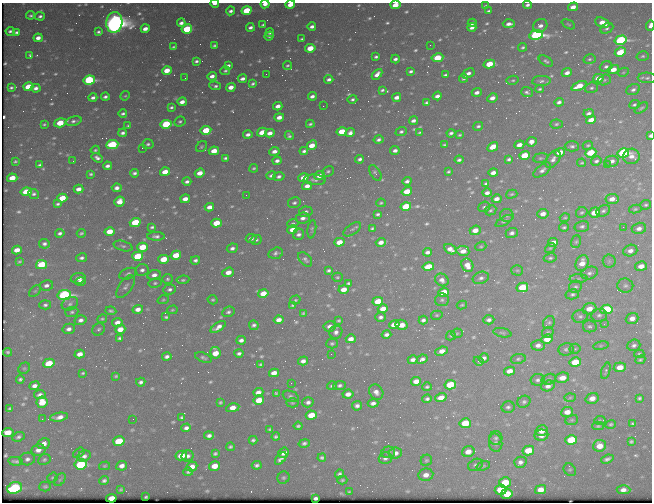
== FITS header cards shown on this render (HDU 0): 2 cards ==
NAXIS1  =                  650 / Width of table row in bytes
NAXIS2  =                  500 / Number of rows in table

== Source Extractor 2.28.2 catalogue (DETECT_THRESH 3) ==
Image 650 x 500 px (HDU 0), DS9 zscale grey, 1 PNG px = 1 image px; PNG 654 x 504 px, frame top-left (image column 1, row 500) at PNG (2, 3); each listed source drawn as its Kron ellipse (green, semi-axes under 4 px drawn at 4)
Background 434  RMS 2.1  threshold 6.33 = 3 sigma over >= 5 px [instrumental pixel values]
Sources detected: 683; of the 683, the 500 brightest by FLUX_AUTO listed and drawn (183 fainter detections omitted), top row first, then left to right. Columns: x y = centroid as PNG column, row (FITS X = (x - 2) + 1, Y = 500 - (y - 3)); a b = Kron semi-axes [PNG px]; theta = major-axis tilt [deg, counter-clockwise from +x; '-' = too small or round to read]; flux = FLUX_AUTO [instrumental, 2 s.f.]
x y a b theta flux
215 4 4 2 - 910
265 4 4 3 - 880
290 5 5 3 - 1600
395 5 5 4 - 2100
528 5 4 3 - 450
486 6 4 3 - 260
573 7 5 4 - 1200
246 10 5 4 - 7100
231 11 4 3 - 440
489 11 4 3 - 300
31 15 4 3 - 280
40 16 5 4 - 370
114 22 10 8 85 150000
602 22 7 4 -23 1700
181 23 4 3 - 570
472 23 4 3 - 540
509 24 6 3 1 770
568 24 7 4 -26 210
263 25 3 3 - 220
312 26 4 3 - 620
540 26 7 6 - 800
650 26 5 3 - 880
250 27 4 3 - 520
472 27 4 4 - 610
607 28 7 4 26 330
145 29 4 4 - 940
187 29 5 4 - 7200
10 31 4 3 - 380
17 32 4 3 - 320
98 32 4 3 - 310
270 33 5 3 - 280
536 35 7 5 8 41000
269 36 5 3 - 270
38 38 4 4 - 960
302 39 3 3 - 240
621 40 6 4 15 26000
214 45 4 3 - 240
430 45 2 2 - 300
173 47 3 3 - 200
523 47 4 3 - 270
310 48 5 4 - 3400
620 52 6 4 29 4100
30 55 3 3 - 220
643 56 6 4 14 280
376 57 4 3 - 290
437 58 6 4 10 5100
395 59 4 3 - 440
590 59 6 4 16 280
196 61 4 3 - 350
546 61 8 4 -31 340
489 64 6 4 14 4200
228 65 4 3 - 390
287 66 4 3 - 250
606 67 6 5 - 420
613 69 6 4 18 1700
167 70 5 4 - 2600
225 71 5 4 - 260
411 71 4 3 - 320
623 72 6 4 28 190
468 73 7 4 30 650
567 73 5 4 - 760
266 74 2 2 - 270
377 74 6 4 47 870
445 75 4 3 - 290
212 76 5 4 - 800
185 78 2 2 - 220
464 78 4 3 - 250
598 78 5 4 - 1800
647 78 9 5 -2 430
242 79 4 3 - 630
329 79 4 3 - 500
89 80 6 4 11 20000
513 80 6 4 11 250
604 80 7 5 16 280
541 81 9 5 4 440
253 84 4 3 - 300
215 86 6 3 -8 350
579 86 8 4 24 2700
28 87 5 4 - 4100
231 87 5 4 - 1400
11 88 4 3 - 260
36 88 5 4 - 610
591 88 7 5 18 330
540 89 4 3 - 240
382 90 4 3 - 280
633 90 7 5 24 480
477 92 5 3 - 690
527 92 6 5 - 380
125 96 5 4 - 190
312 96 4 3 - 610
437 96 4 3 - 690
93 97 4 3 - 490
105 97 4 3 - 400
397 97 4 3 - 840
492 98 5 4 - 930
352 99 5 4 - 320
182 102 5 4 - 930
559 102 5 4 - 510
426 103 4 3 - 280
634 105 5 4 - 280
278 106 4 4 - 870
323 106 2 2 - 220
171 107 4 3 - 290
641 108 7 3 37 230
589 113 5 4 - 490
123 114 4 3 - 340
279 117 5 4 - 1100
591 120 5 4 - 1800
74 121 8 4 13 430
413 121 4 3 - 560
180 122 6 5 - 320
60 123 6 4 17 4700
44 124 4 3 - 210
166 124 5 4 - 13000
310 124 4 3 - 250
556 124 6 4 4 270
128 126 3 2 - 190
478 126 5 4 - 290
206 130 5 4 - 4800
342 131 5 4 - 3300
262 132 5 4 - 2000
401 132 5 4 - 330
420 132 4 3 - 230
123 133 4 4 - 490
270 133 5 4 - 1100
350 133 5 4 - 630
451 133 4 3 - 370
248 134 4 3 - 590
459 135 3 3 - 200
289 136 5 3 - 300
650 136 3 3 - 360
378 140 5 3 - 430
531 142 5 4 - 1000
148 144 5 5 - 320
112 145 6 4 8 15000
312 145 5 4 - 2100
444 145 4 3 - 230
519 145 5 4 - 1200
588 145 5 4 - 220
572 146 7 5 1 410
201 147 6 5 - 240
493 147 6 4 32 1800
142 148 2 2 - 920
95 150 4 3 - 220
395 150 4 4 - 570
214 151 5 4 - 2400
274 151 5 4 - 820
304 151 4 3 - 370
560 152 5 4 - 2000
591 153 6 4 22 6000
623 153 6 4 15 24000
524 155 5 4 - 3800
631 156 8 7 - 960
97 158 6 4 -31 550
225 158 4 3 - 320
541 158 7 5 8 260
360 159 4 3 - 430
509 159 4 3 - 340
553 159 10 6 55 670
459 160 4 3 - 350
15 161 4 3 - 190
73 161 3 2 - 250
277 161 4 3 - 550
596 161 5 4 - 410
612 161 7 5 12 710
582 163 4 3 - 200
607 164 3 2 - 410
40 165 4 3 - 270
107 166 4 3 - 540
254 168 4 3 - 230
542 170 10 5 37 630
328 171 6 5 - 280
165 172 5 4 - 2200
448 172 3 3 - 210
134 173 4 3 - 370
200 173 5 4 - 1600
375 173 9 5 -56 380
493 173 5 4 - 840
91 174 4 3 - 230
271 175 5 4 - 440
279 176 6 4 12 450
319 176 5 4 - 950
12 178 5 4 - 2400
303 178 5 4 - 1800
315 180 11 5 -4 420
407 181 5 3 - 480
187 182 4 3 - 440
486 184 4 3 - 290
307 186 5 4 - 860
117 188 5 4 - 620
78 189 5 4 - 1000
407 191 5 4 - 2700
26 192 5 4 - 5200
487 193 4 3 - 640
34 194 5 4 - 310
512 194 6 4 16 210
246 195 2 2 - 190
62 198 5 4 - 3500
185 199 5 4 - 1300
497 199 5 4 - 820
612 199 6 5 - 1200
120 202 5 5 - 1400
294 203 6 5 - 370
381 203 5 4 - 200
58 204 4 3 - 270
646 205 5 5 - 250
406 206 5 4 - 6200
209 207 5 4 - 1100
484 207 6 5 - 320
635 209 6 4 11 230
491 210 6 4 27 280
603 211 7 5 26 380
306 212 7 5 9 440
582 212 6 5 - 240
594 213 5 5 - 2700
378 214 4 3 - 290
543 214 5 5 - 1000
507 215 7 6 - 350
303 218 7 5 9 690
565 218 5 4 - 190
504 221 9 4 31 300
135 222 5 4 - 5700
216 223 5 4 - 3900
293 223 5 4 - 280
582 226 7 5 13 370
152 227 4 3 - 280
564 227 5 3 - 240
623 227 2 2 - 440
372 228 4 3 - 220
639 228 7 5 15 750
312 229 9 4 81 280
352 229 10 5 34 330
292 230 5 4 - 1400
475 230 5 4 - 1500
110 231 5 4 - 2500
60 233 5 3 - 420
81 233 4 3 - 230
512 233 6 5 - 510
299 234 6 5 - 550
156 236 9 4 -1 490
251 238 5 4 - 650
256 240 5 5 - 320
339 242 5 4 - 2300
381 242 5 4 - 910
553 242 5 4 - 1100
576 242 6 5 - 240
44 244 5 5 - 470
123 246 9 5 -16 310
481 246 5 4 - 200
142 247 5 4 - 4200
232 248 5 4 - 500
550 248 5 4 - 190
450 249 6 4 -32 1000
17 250 5 4 - 1600
463 251 6 5 - 1400
630 251 7 5 17 790
427 252 4 4 - 500
276 253 7 5 16 400
176 255 5 4 - 3000
138 256 5 4 - 6500
81 258 5 4 - 410
550 258 6 4 9 280
163 259 5 4 - 3500
305 259 8 5 -47 370
195 260 5 4 - 400
19 261 4 3 - 190
609 261 6 6 - 310
582 263 8 6 67 1600
41 265 5 4 - 6600
467 265 7 5 -62 1300
641 266 6 4 12 1400
428 267 6 4 11 4100
142 270 6 6 - 570
328 270 4 3 - 330
517 270 6 5 - 230
228 272 6 4 21 1300
589 273 9 6 19 480
128 274 9 5 20 430
154 275 7 5 12 840
337 277 5 4 - 210
78 278 7 5 6 960
481 278 8 6 19 500
167 279 5 5 - 260
578 279 9 4 1 340
183 280 6 4 7 270
442 280 7 6 - 760
80 281 5 4 - 720
155 283 6 4 9 280
349 283 3 3 - 250
46 285 7 5 12 560
625 286 8 7 - 450
126 287 13 6 54 590
522 287 6 4 14 6400
575 287 6 5 - 330
170 289 6 5 - 450
344 289 5 4 - 1500
35 291 7 4 43 210
444 292 5 4 - 4400
263 293 5 4 - 2000
572 294 7 5 12 340
64 295 6 5 - 34000
163 300 6 4 18 200
213 300 5 4 - 240
295 300 5 4 - 200
442 300 7 6 - 370
378 301 5 4 - 4300
70 304 8 6 27 450
45 305 6 4 3 350
293 305 4 3 - 230
462 305 5 3 - 190
138 309 5 4 - 980
383 309 5 4 - 1600
589 309 7 5 16 1600
606 309 6 4 9 11000
172 310 5 4 - 190
111 311 5 3 - 280
72 312 6 5 - 300
228 312 6 5 - 380
303 313 3 3 - 190
437 315 6 4 14 190
599 315 8 6 6 500
580 316 8 6 12 370
166 317 4 3 - 230
381 317 5 4 - 450
632 318 6 5 - 1000
102 319 5 4 - 210
81 320 6 5 - 600
279 320 5 4 - 940
339 320 4 3 - 220
423 320 4 4 - 420
489 320 5 4 - 530
117 322 5 4 - 940
549 322 7 5 54 290
604 324 2 2 - 520
254 325 5 4 - 440
394 325 5 4 - 2100
402 325 6 5 - 1900
330 326 6 5 - 770
590 326 7 6 - 340
218 327 8 4 34 870
69 329 6 5 - 670
99 329 7 5 42 340
120 329 5 4 - 1600
336 332 7 6 - 590
548 332 6 5 - 240
457 333 5 5 - 190
502 333 9 4 -11 280
386 334 5 4 - 530
451 336 5 4 - 200
120 338 4 3 - 300
351 339 5 4 - 1000
547 339 6 4 13 2100
241 340 5 4 - 560
332 343 6 5 - 280
538 345 7 5 -2 680
634 345 6 5 - 450
601 346 8 4 9 220
566 349 7 6 - 360
575 349 5 5 - 220
442 351 6 4 22 1200
7 352 4 3 - 280
215 353 6 5 - 2200
239 353 4 3 - 370
80 354 5 4 - 1200
331 354 2 2 - 380
639 354 5 4 - 230
167 356 4 3 - 470
203 357 8 4 -23 220
484 358 5 4 - 480
422 359 5 4 - 470
518 359 7 5 10 300
413 360 5 4 - 610
640 360 5 4 - 230
303 361 5 4 - 700
478 361 5 3 - 540
575 362 6 4 12 4200
49 363 5 4 - 5200
261 365 4 3 - 240
620 367 6 5 - 1700
24 368 6 5 - 240
510 371 5 4 - 1300
606 371 8 4 74 320
83 373 4 3 - 220
274 373 5 4 - 1200
116 376 3 3 - 190
562 378 7 5 11 1500
20 379 4 3 - 300
549 379 7 5 17 270
538 380 7 6 - 400
416 381 5 4 - 1300
141 382 5 4 - 390
291 383 2 2 - 200
340 385 6 4 5 380
450 385 6 4 13 5900
34 386 5 4 - 700
332 386 5 4 - 290
548 386 7 5 17 740
427 387 5 3 - 250
258 392 5 4 - 820
376 392 8 6 -52 840
276 393 4 3 - 200
348 394 5 4 - 1100
40 395 6 4 9 520
291 396 8 5 -22 390
441 398 6 4 16 1600
570 398 6 4 2 190
592 398 7 5 19 1200
639 398 3 3 - 240
427 399 5 4 - 360
259 400 5 4 - 3100
42 402 6 5 - 2800
220 402 4 3 - 220
308 402 6 5 - 550
524 402 7 5 29 360
292 403 6 4 -2 210
373 403 5 4 - 620
357 406 5 5 - 530
508 407 6 6 - 380
10 408 4 3 - 240
233 408 6 4 12 1500
567 412 6 5 - 1300
311 415 5 4 - 3100
59 417 9 4 9 870
182 417 4 3 - 270
42 419 2 2 - 320
133 419 2 2 - 240
572 420 6 5 - 240
600 420 5 3 - 190
465 423 6 5 - 5300
611 424 5 4 - 230
633 424 4 3 - 230
298 426 4 3 - 280
598 426 5 4 - 210
186 428 4 4 - 540
270 429 4 3 - 230
542 430 6 5 - 1400
8 433 6 4 7 2900
541 435 7 5 8 1100
209 436 5 4 - 530
18 437 6 4 23 350
276 437 4 3 - 260
496 438 7 6 - 380
253 440 4 4 - 300
571 440 6 5 - 7900
119 441 6 5 - 7200
631 442 4 3 - 250
304 443 5 4 - 360
496 443 9 6 -86 500
43 444 6 5 - 1000
600 446 6 6 - 1900
230 447 4 3 - 260
38 450 7 5 11 930
528 450 6 5 - 3300
388 452 7 5 15 320
468 452 6 5 - 1400
79 453 6 4 36 210
284 453 6 5 - 1200
395 453 7 5 5 800
215 454 4 3 - 270
84 456 7 5 25 560
181 456 6 4 13 2600
187 456 6 5 - 510
281 458 7 4 49 640
322 458 4 3 - 290
385 458 6 6 - 480
27 459 7 6 - 500
44 459 6 5 - 270
607 459 6 3 20 430
426 460 6 5 - 280
16 461 7 3 -6 380
520 462 6 5 - 570
81 464 6 5 - 16000
257 465 5 4 - 370
476 465 8 5 26 400
104 466 5 4 - 190
122 466 5 4 - 840
215 466 5 4 - 1900
483 466 7 4 18 210
192 467 5 4 - 1100
570 470 7 5 -49 260
188 472 5 4 - 290
340 474 5 4 - 350
426 475 7 6 - 1100
53 477 5 4 - 210
283 478 6 6 - 270
60 480 7 4 53 230
342 480 5 4 - 220
104 481 5 4 - 370
505 482 6 5 - 4000
45 486 6 5 - 240
15 488 8 5 17 18000
121 489 4 3 - 190
501 490 6 5 - 4900
540 490 5 4 - 1400
623 490 7 4 1 900
349 492 4 3 - 200
507 494 6 5 - 3900
146 497 3 3 - 190
111 498 5 4 - 2200
316 498 4 3 - 370
At the frame edge (FLAGS 8, measured only in part): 7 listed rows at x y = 215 4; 265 4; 290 5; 395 5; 528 5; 650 26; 650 136
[183 fainter detections neither listed nor drawn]